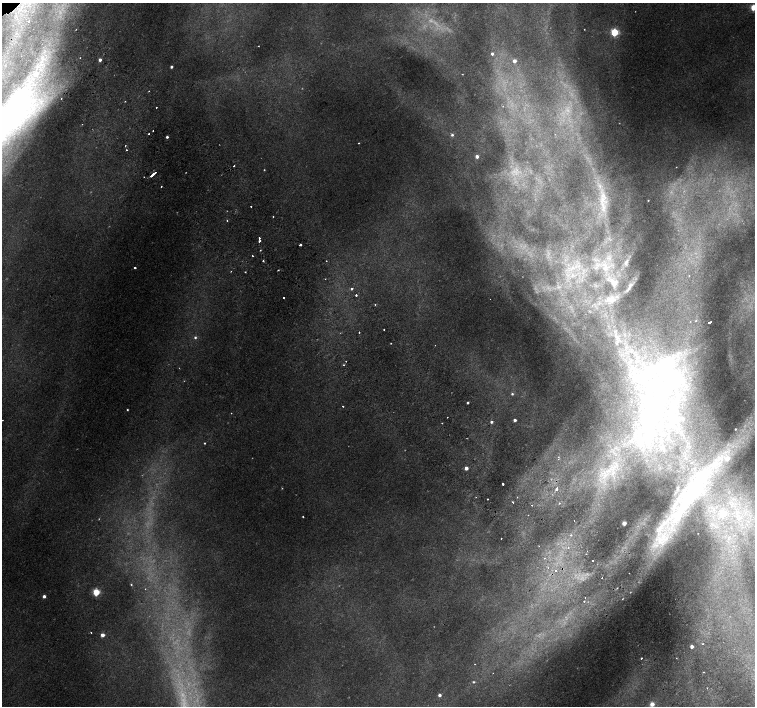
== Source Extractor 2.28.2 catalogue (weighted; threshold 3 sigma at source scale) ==
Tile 6 of 4 x 4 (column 2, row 2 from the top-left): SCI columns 1557-3062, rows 3080-4486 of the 6118 x 6093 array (HDU 1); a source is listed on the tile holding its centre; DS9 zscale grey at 2 x 2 block average (1 PNG px = mean of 2 x 2 image px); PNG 757 x 708 px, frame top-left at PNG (2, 3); no overlay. Shown black and unused: <1% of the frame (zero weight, under 2 of 3 exposures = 3% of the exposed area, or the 3 px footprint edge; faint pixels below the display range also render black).
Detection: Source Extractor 2.28.2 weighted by HDU 2 'WHT'; one run over the whole footprint, this tile lists its part. Background 0.00767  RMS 0.0027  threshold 0.0123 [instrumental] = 3 sigma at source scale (4.5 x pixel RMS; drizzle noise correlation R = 1.50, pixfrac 1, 0.0396/0.0396 arcsec/px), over >= 5 px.
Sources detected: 161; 14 too faint to see at this stretch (2 x 2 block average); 7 inside a brighter object's white glare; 6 cosmic-ray / hot-pixel residue — not listed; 11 inside a brighter listed object's ellipse — not listed separately; the other 123 listed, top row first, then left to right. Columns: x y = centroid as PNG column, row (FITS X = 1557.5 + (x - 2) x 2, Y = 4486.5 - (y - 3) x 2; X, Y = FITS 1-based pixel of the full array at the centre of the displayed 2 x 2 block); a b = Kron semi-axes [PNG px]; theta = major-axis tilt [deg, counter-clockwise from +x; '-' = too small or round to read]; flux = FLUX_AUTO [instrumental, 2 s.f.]
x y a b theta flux
753 7 3 3 - 28
29 21 2 2 - 4.1
615 32 3 3 - 65
258 46 2 2 - 0.39
492 54 3 3 - 2.1
100 60 2 2 - 3.4
42 61 24 8 39 15
514 61 3 3 - 4.6
171 67 2 2 - 2.1
462 74 2 2 - 0.64
28 85 18 11 89 17
149 91 2 2 - 0.31
61 98 2 2 - 0.67
125 101 2 2 - 0.32
503 106 3 2 - 0.32
156 107 2 2 - 0.71
82 124 2 2 - 0.4
149 134 2 2 - 2.1
452 135 3 3 - 1.5
167 137 2 2 - 1.6
359 143 2 2 - 0.46
125 146 3 2 - 0.47
126 150 2 2 - 1.2
477 156 2 2 - 3.9
234 166 2 2 - 1.8
153 174 7 2 41 11
161 186 2 2 - 1.9
648 200 2 2 - 0.37
251 206 2 2 - 0.58
603 207 26 10 -77 20
273 217 2 2 - 1.6
227 221 2 2 - 1
259 238 3 2 - 0.7
259 241 2 2 - 1.5
300 245 2 2 - 13
260 250 2 2 - 0.44
252 256 2 2 - 0.52
263 261 2 2 - 1.3
326 261 2 2 - 0.48
626 262 11 6 71 3.4
605 267 16 12 -64 15
135 268 2 2 - 1.3
572 268 15 6 33 8.5
278 270 2 2 - 1.3
231 271 2 2 - 0.25
245 272 2 2 - 0.55
573 275 7 6 - 3.7
689 275 3 2 - 0.73
325 279 2 2 - 0.22
613 282 16 10 -34 8.2
630 286 9 5 59 2.2
352 288 2 2 - 4
356 295 2 2 - 1.9
283 297 2 2 - 1.5
611 299 16 10 4 8.2
375 305 2 2 - 0.57
592 305 3 2 - 0.44
696 321 4 3 - 1.1
709 322 3 2 - 2.7
384 330 2 2 - 0.45
359 332 2 2 - 0.82
616 335 11 5 -83 4.5
195 337 4 3 - 1.4
391 343 2 2 - 0.91
344 365 2 2 - 0.85
659 366 77 31 23 130
512 394 3 3 - 1.1
468 403 2 2 - 1.2
343 406 2 2 - 0.85
127 410 2 2 - 0.67
231 413 2 2 - 0.39
447 417 2 2 - 0.66
683 418 2 2 - 3.7
2 420 2 2 - 0.37
515 420 2 2 - 3
491 422 2 2 - 1.5
735 429 2 2 - 0.57
204 443 2 2 - 0.79
558 457 3 2 - 0.42
727 458 4 3 - 6.4
466 468 2 2 - 5.9
610 469 44 17 37 54
503 484 2 2 - 5.1
557 488 3 2 - 4.7
476 497 2 2 - 0.34
517 497 2 2 - 0.61
488 499 2 2 - 1.5
686 501 85 19 60 75
513 502 2 2 - 0.93
559 503 2 2 - 0.53
532 505 2 2 - 1.8
731 505 18 6 -73 12
746 512 26 15 45 34
723 514 3 3 - 21
303 516 2 2 - 0.57
624 523 2 2 - 10
571 535 3 2 - 0.74
729 538 11 4 57 4.5
501 539 2 2 - 0.43
568 547 2 2 - 0.6
593 561 2 2 - 3.2
548 568 2 2 - 0.36
555 570 2 2 - 2.1
602 578 2 2 - 0.29
131 584 3 3 - 0.55
617 588 2 2 - 0.46
145 589 2 2 - 0.39
96 592 3 3 - 43
44 596 2 2 - 3.1
585 598 2 2 - 0.4
584 601 2 2 - 0.38
91 633 2 2 - 1.2
102 635 2 2 - 8.2
703 644 2 2 - 0.76
692 646 2 2 - 4.3
641 658 2 2 - 1.1
475 664 2 2 - 0.37
704 672 2 2 - 0.38
493 673 2 2 - 0.34
473 682 3 3 - 0.94
707 688 2 2 - 0.3
439 695 2 2 - 3.4
652 704 3 3 - 12
Overlapping masked pixels (flux is a lower limit): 1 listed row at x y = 153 174
Isophote crosses this tile's border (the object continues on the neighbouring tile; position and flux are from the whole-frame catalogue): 2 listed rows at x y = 753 7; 2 420
Diffuse or blended objects may show on this block-average render without a row.